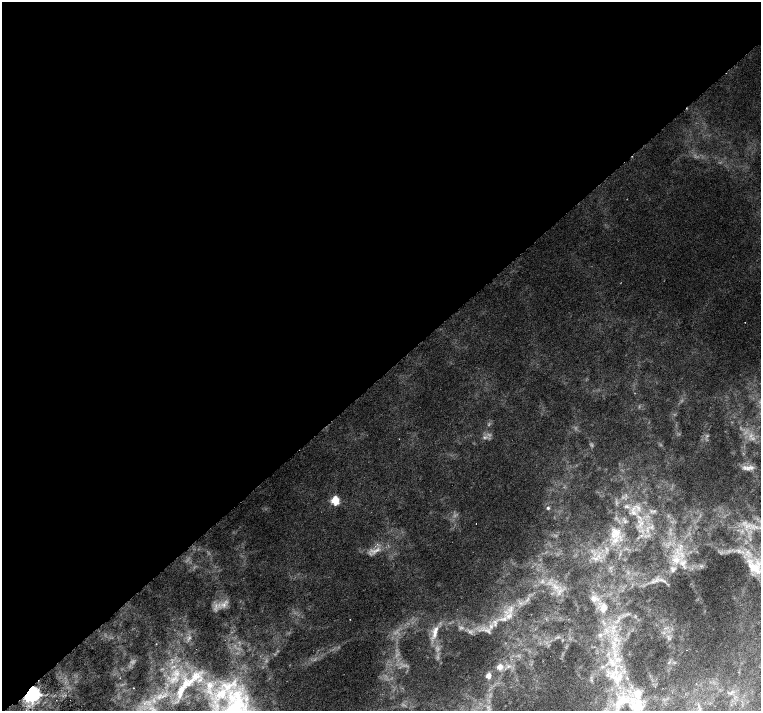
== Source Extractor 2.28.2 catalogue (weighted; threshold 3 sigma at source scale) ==
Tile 2 of 4 x 4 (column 2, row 1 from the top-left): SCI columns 1517-3033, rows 4408-5825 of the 6067 x 6043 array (HDU 1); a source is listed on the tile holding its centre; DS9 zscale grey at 2 x 2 block average (1 PNG px = mean of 2 x 2 image px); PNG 763 x 713 px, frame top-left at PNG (2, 2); no overlay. Shown black and unused: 53% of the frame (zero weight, under 3 of 6 exposures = <1% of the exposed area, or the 3 px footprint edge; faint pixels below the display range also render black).
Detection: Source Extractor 2.28.2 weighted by HDU 2 'WHT'; one run over the whole footprint, this tile lists its part. Background 0.00446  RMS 0.002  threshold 0.00821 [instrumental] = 3 sigma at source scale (4.09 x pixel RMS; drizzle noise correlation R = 1.36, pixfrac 0.8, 0.0396/0.0396 arcsec/px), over >= 5 px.
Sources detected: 75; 10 too faint to see at this stretch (2 x 2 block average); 3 cosmic-ray / hot-pixel residue — not listed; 17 inside a brighter listed object's ellipse — not listed separately; the other 45 listed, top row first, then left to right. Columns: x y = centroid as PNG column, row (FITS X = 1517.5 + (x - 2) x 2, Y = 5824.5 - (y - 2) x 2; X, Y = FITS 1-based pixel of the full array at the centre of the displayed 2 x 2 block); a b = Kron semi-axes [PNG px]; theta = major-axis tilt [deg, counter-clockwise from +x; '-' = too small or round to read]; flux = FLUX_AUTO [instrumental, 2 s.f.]
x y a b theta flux
751 467 11 6 -3 2.8
335 500 3 3 - 37
548 508 3 3 - 0.94
638 508 11 5 -34 2.6
654 511 5 3 - 0.57
633 513 10 6 -37 2.7
640 525 5 3 - 1.1
746 526 6 4 77 1.4
615 533 16 14 59 7.3
595 559 7 5 2 1.8
676 560 13 10 -5 6.2
701 566 5 2 - 0.67
754 567 27 13 -44 12
672 569 9 5 -68 1.7
661 580 7 3 3 1.1
556 587 8 4 -22 2
594 598 10 8 -60 2.8
224 604 13 7 52 3.2
604 608 13 9 -66 4.2
511 609 8 3 80 1.2
509 616 9 4 -3 1.7
350 619 2 2 - 0.14
491 626 6 4 -51 1.2
614 628 5 3 - 0.96
435 632 21 7 76 5.1
470 632 6 4 -42 1.1
600 635 5 4 - 1.1
668 638 4 2 - 0.49
615 639 7 4 66 1.7
608 654 4 2 - 0.55
615 655 7 3 67 1.5
613 663 5 4 - 1.3
500 667 3 3 - 9
603 667 5 3 - 0.69
488 676 3 3 - 7.8
612 677 7 4 45 1.6
174 678 11 3 32 2.4
619 678 15 6 55 4.3
188 683 25 12 34 11
209 685 11 9 -83 4.8
134 688 2 2 - 0.26
33 694 4 4 - 360
622 701 29 14 42 16
698 704 3 2 - 0.4
236 709 45 30 60 44
Overlapping masked pixels (flux is a lower limit): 1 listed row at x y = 33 694
Isophote crosses this tile's border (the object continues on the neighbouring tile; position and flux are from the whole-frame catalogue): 1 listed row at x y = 236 709
Diffuse or blended objects may show on this block-average render without a row.